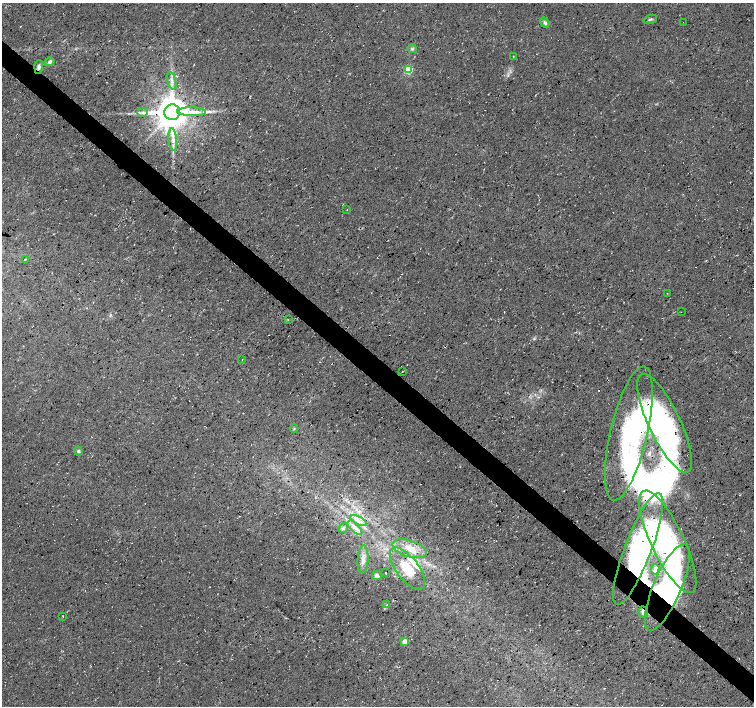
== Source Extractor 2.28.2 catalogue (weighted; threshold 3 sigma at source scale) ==
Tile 6 of 4 x 4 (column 2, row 2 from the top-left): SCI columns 1507-3009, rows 2980-4387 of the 6019 x 6027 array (HDU 1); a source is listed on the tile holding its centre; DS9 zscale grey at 2 x 2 block average (1 PNG px = mean of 2 x 2 image px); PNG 756 x 708 px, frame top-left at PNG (2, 3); each listed source drawn as its Kron ellipse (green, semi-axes under 4 px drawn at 4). Shown black and unused: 4% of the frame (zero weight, under 3 of 4 exposures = <1% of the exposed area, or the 3 px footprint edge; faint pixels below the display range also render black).
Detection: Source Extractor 2.28.2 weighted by HDU 2 'WHT'; one run over the whole footprint, this tile lists its part. Background 0.0167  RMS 0.0059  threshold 0.0266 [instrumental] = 3 sigma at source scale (4.5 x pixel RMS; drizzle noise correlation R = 1.50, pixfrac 1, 0.0396/0.0396 arcsec/px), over >= 5 px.
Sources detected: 50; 5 inside a brighter object's white glare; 2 cosmic-ray / hot-pixel residue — neither listed nor drawn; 3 inside a brighter listed object's ellipse — not listed separately; the other 40 listed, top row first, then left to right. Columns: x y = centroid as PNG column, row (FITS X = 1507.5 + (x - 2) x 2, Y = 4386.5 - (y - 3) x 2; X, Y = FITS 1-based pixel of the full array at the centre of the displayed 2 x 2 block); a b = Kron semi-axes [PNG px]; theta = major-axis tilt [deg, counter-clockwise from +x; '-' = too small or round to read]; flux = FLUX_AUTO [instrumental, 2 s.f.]
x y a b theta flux
650 19 7 3 19 1.9
545 22 5 4 - 3
683 22 2 2 - 1.2
412 49 4 4 - 2.4
513 56 2 2 - 0.68
50 62 5 4 - 3.3
39 67 7 4 88 3.9
408 69 3 3 - 68
172 81 9 3 -76 4.3
143 112 5 3 - 3.1
172 112 8 7 - 3100
191 112 14 4 -2 11
173 140 11 4 -84 8.6
347 210 2 2 - 0.47
25 259 3 2 - 0.84
667 293 2 2 - 0.55
681 312 2 2 - 0.44
288 319 2 2 - 0.71
242 360 2 2 - 0.54
402 372 2 2 - 0.92
665 423 54 16 -64 140
294 428 4 2 - 0.98
629 434 68 18 77 150
78 451 4 3 - 2.4
358 521 9 3 -27 6.1
343 528 5 4 - 2.4
355 528 9 4 -44 6.2
668 542 56 16 -64 130
410 549 18 8 -18 21
638 549 59 13 69 140
363 560 14 5 87 8.5
407 569 25 11 -52 38
655 569 5 3 - 2
386 573 2 2 - 10
377 576 5 4 - 3.7
667 587 46 14 67 120
387 604 3 2 - 1.1
643 612 6 4 -85 4.4
63 616 3 2 - 0.58
404 642 3 3 - 18
Overlapping masked pixels (flux is a lower limit): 4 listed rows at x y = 172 112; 638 549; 667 587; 643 612
Diffuse or blended objects may show on this block-average render without a row.